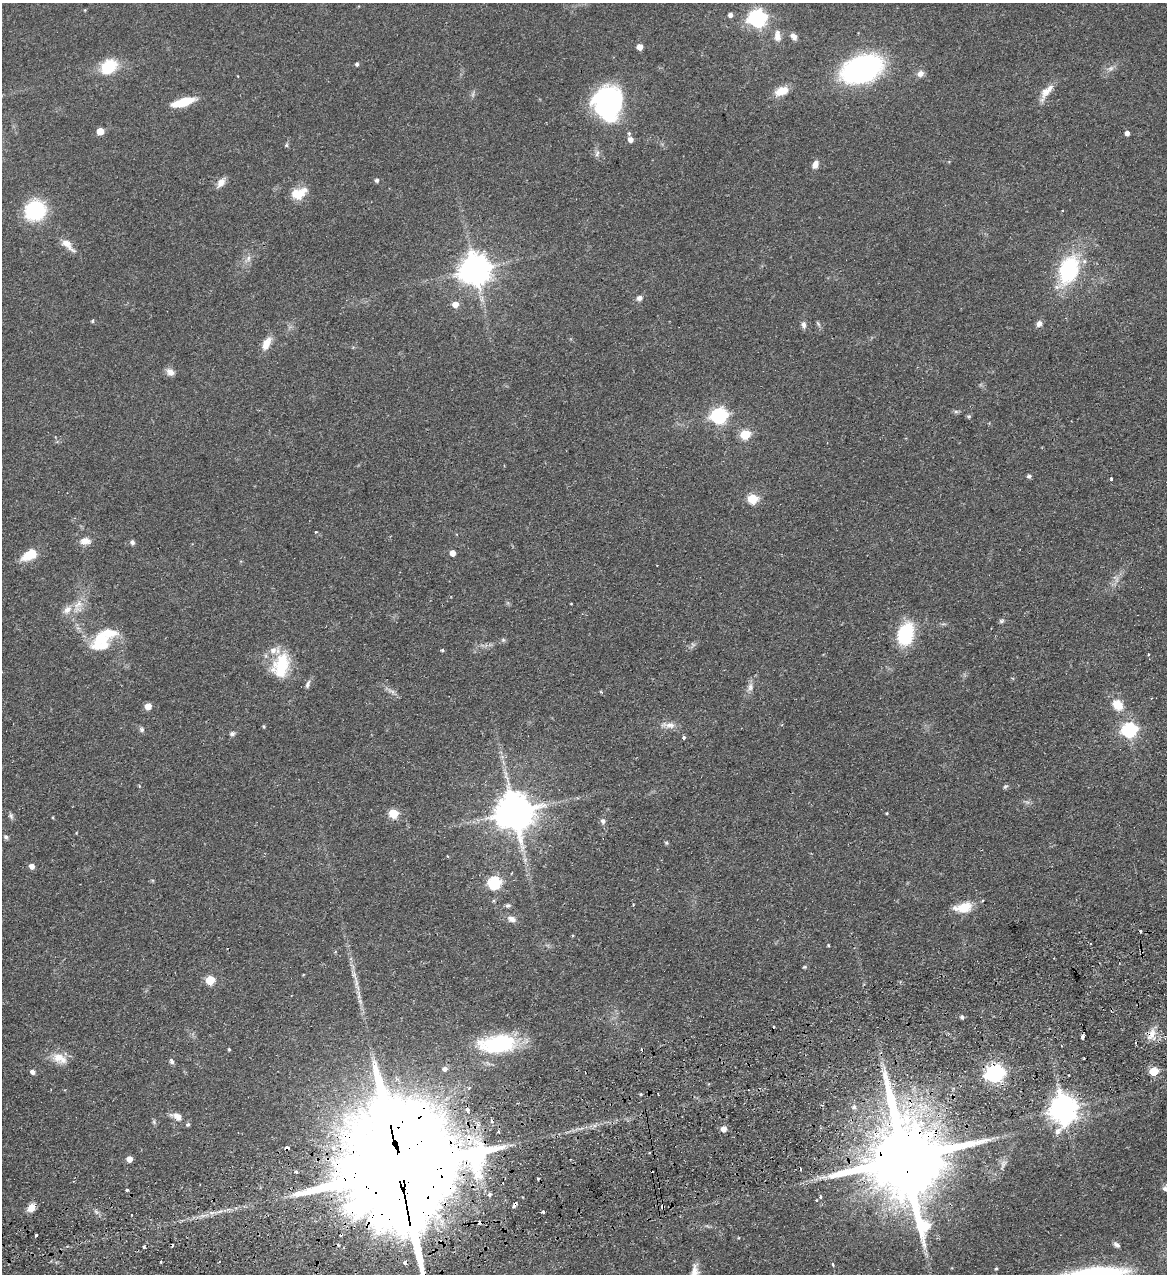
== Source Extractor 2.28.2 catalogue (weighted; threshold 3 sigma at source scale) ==
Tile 7 of 4 x 4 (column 3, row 2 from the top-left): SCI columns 2496-3660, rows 2603-3874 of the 5107 x 5203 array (HDU 1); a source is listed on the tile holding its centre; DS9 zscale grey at full resolution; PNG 1169 x 1276 px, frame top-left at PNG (2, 3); no overlay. Shown black and unused: <1% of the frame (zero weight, under 2 of 3 exposures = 3% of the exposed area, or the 3 px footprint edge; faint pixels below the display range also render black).
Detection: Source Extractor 2.28.2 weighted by HDU 2 'WHT'; one run over the whole footprint, this tile lists its part. Background 0.0555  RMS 0.005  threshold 0.0226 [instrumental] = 3 sigma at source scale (4.5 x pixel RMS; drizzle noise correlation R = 1.50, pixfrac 1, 0.05/0.05 arcsec/px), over >= 5 px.
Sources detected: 151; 1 too faint to see at this stretch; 2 inside a brighter object's white glare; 17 cosmic-ray / hot-pixel residue — not listed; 4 inside a brighter listed object's ellipse — not listed separately; the other 127 listed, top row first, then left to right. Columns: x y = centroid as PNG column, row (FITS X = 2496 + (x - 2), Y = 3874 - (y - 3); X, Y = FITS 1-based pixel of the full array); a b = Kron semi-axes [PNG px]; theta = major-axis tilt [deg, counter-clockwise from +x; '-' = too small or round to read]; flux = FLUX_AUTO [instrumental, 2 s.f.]
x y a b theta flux
85 10 4 4 - 0.39
730 15 5 4 - 2
757 18 8 7 - 180
777 36 15 8 -87 3.6
793 36 10 7 -48 2.3
640 47 5 5 - 5.3
357 64 4 4 - 0.99
109 66 17 13 38 17
1111 68 9 6 19 1.8
862 69 29 18 21 130
920 74 9 8 - 2.6
782 91 15 9 19 7.4
1046 91 20 9 60 6.1
183 102 25 8 16 13
606 104 38 26 54 62
100 131 5 5 - 10
629 133 5 4 - 0.75
1127 133 5 4 - 2.1
630 139 5 5 - 3.3
286 145 6 4 90 0.71
597 154 9 5 64 1.4
815 164 10 7 71 2.8
377 180 5 4 - 1.3
221 182 14 8 52 3.3
299 193 20 13 24 8.3
35 210 19 17 37 37
1062 211 3 3 - 0.64
67 245 21 8 -45 5.1
248 258 9 6 83 2
475 269 10 9 - 840
1069 270 30 19 72 44
639 298 8 6 36 1.9
455 304 5 5 - 4.4
92 321 5 3 - 0.6
818 324 9 3 -56 0.91
1039 324 8 7 - 2
804 325 10 6 -83 1.7
266 343 18 9 64 5.4
170 372 11 8 -43 2.9
719 416 7 6 - 130
969 416 5 5 - 0.72
745 434 6 5 - 25
1029 476 5 4 - 1.4
1111 479 3 3 - 1.3
753 499 5 5 - 27
85 541 14 9 0 3.7
132 542 6 6 - 1.3
452 553 5 4 - 4.4
29 555 18 10 30 10
1116 579 14 6 -59 2.2
78 606 22 13 77 8
1001 621 7 5 16 0.92
906 634 26 17 75 24
104 636 37 15 31 17
503 640 6 5 - 0.84
442 650 4 3 - 0.76
1148 655 3 3 - 1.1
281 665 29 18 73 22
308 684 12 5 70 1.5
750 687 12 7 89 2.5
392 691 7 4 -19 1.3
1117 705 16 12 -46 7.5
148 706 5 5 - 7
669 725 22 8 -7 4
264 726 4 3 - 0.55
142 730 7 6 - 1.2
1129 730 7 6 - 110
232 734 7 6 - 1.1
684 737 3 3 - 1.8
1005 787 8 5 39 0.82
514 811 11 11 - 1500
393 813 6 5 - 22
887 813 4 3 - 0.52
11 816 9 6 -63 1.2
53 817 4 3 - 0.38
603 821 7 6 - 1.6
6 837 6 5 - 1.1
666 843 6 5 - 0.64
32 866 5 5 - 2.8
495 883 6 6 - 67
633 904 3 2 - 0.42
508 905 7 6 - 1.1
963 907 24 12 10 9
512 919 11 7 -19 3
828 945 4 3 - 0.41
804 967 5 4 - 0.61
354 975 20 5 -69 3.5
210 980 5 5 - 20
358 995 15 5 90 2.5
962 1017 5 4 - 0.9
1152 1035 19 11 77 6
1082 1037 5 3 - 2.9
498 1044 42 20 6 44
229 1049 3 3 - 0.6
59 1058 22 12 -22 7.1
172 1061 7 5 -58 1.3
445 1069 6 6 - 2.1
1154 1071 5 5 - 19
33 1072 5 4 - 2.2
995 1074 8 7 - 200
854 1107 7 7 - 1.5
1063 1109 9 9 - 600
467 1110 5 4 - 3.7
177 1116 16 9 -24 3.8
154 1122 7 4 -72 0.77
724 1129 5 5 - 3.8
498 1132 3 3 - 0.94
287 1148 4 4 - 4.1
129 1159 5 5 - 4.3
904 1159 28 19 -77 8700
399 1168 42 31 -82 22000
296 1172 3 3 - 1.1
1165 1189 8 6 -17 1.5
127 1190 3 3 - 3.6
489 1194 5 4 - 1.2
820 1197 3 3 - 1.2
514 1205 7 3 56 1.7
31 1208 10 7 51 4.2
543 1212 4 3 - 0.75
131 1215 2 2 - 0.52
37 1235 3 3 - 2.7
1117 1245 8 5 -33 1.5
144 1247 3 3 - 1.3
161 1262 3 2 - 0.75
833 1264 5 3 - 0.64
996 1269 4 3 - 0.63
694 1272 26 11 87 6.7
Overlapping masked pixels (flux is a lower limit): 7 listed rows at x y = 1152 1035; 995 1074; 1063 1109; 287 1148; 904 1159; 399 1168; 514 1205
Isophote crosses this tile's border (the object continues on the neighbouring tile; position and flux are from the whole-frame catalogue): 3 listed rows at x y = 399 1168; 1165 1189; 694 1272